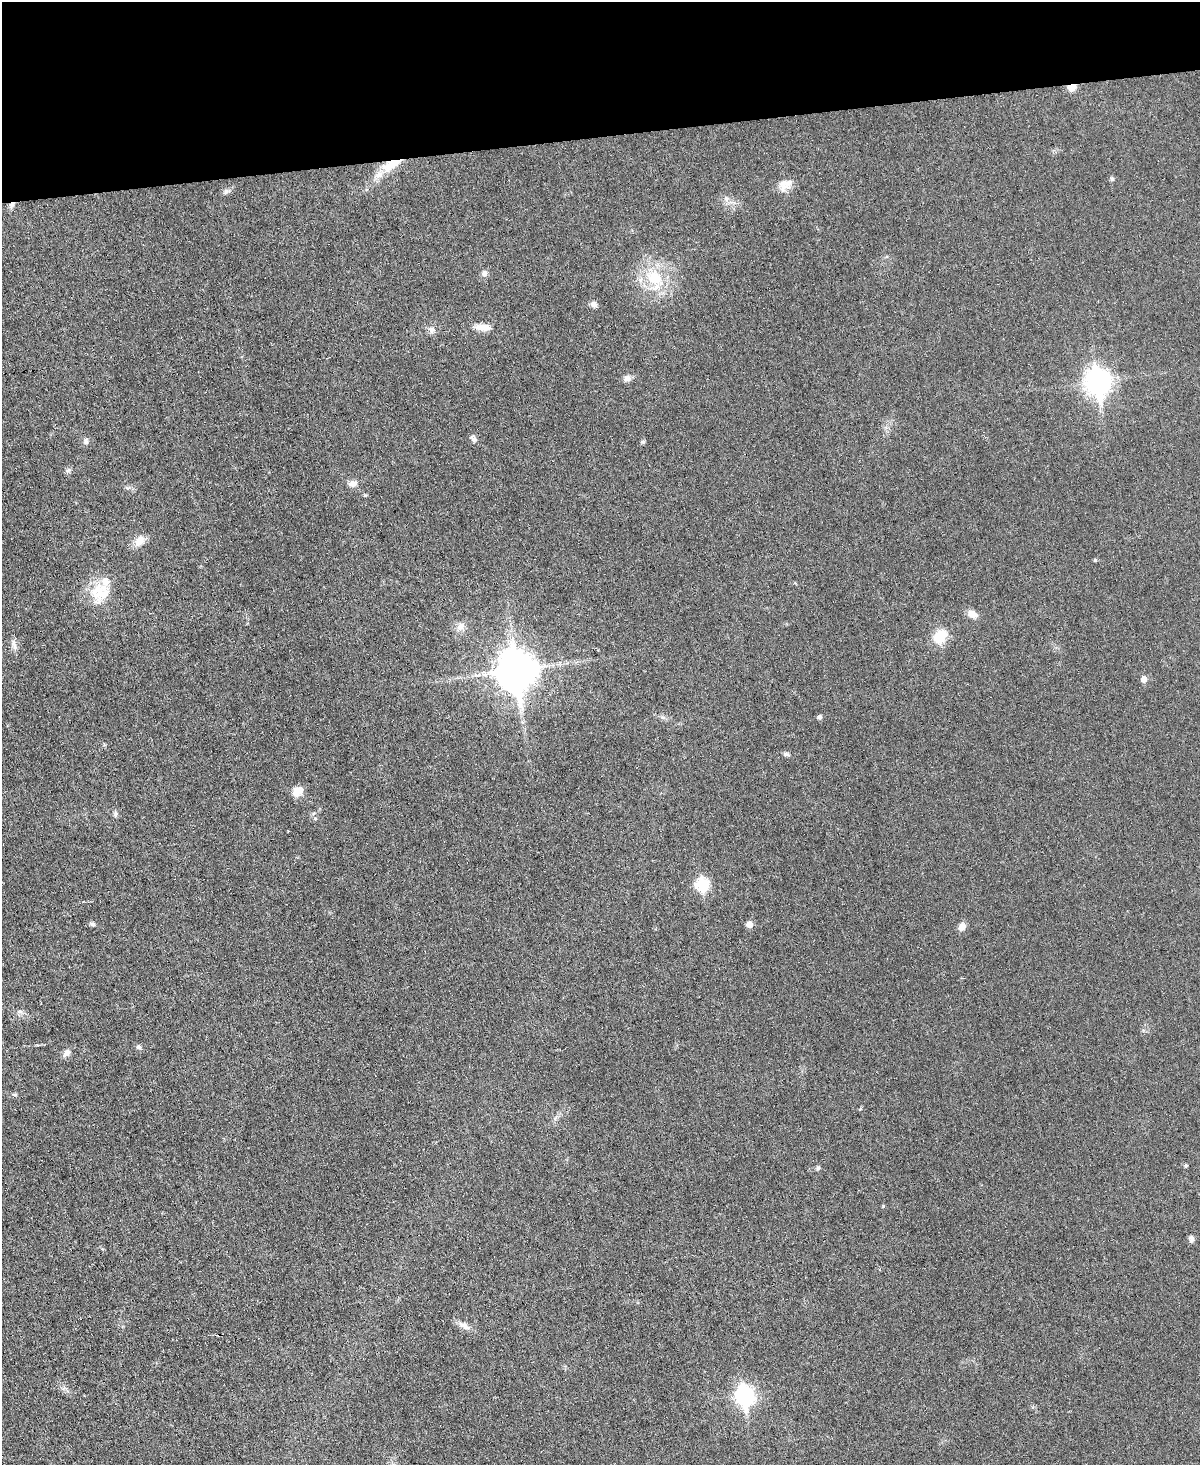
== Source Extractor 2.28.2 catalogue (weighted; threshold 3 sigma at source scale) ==
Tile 3 of 4 x 3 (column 3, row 1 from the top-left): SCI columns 2396-3593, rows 3173-4635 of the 4790 x 4768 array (HDU 1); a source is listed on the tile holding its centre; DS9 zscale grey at full resolution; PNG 1202 x 1467 px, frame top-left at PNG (2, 2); no overlay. Shown black and unused: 9% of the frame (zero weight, under 3 of 6 exposures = <1% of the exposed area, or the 3 px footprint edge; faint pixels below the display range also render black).
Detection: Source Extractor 2.28.2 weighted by HDU 2 'WHT'; one run over the whole footprint, this tile lists its part. Background 0.0345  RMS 0.0041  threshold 0.0169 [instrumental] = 3 sigma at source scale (4.09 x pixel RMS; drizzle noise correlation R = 1.36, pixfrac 0.8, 0.05/0.05 arcsec/px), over >= 5 px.
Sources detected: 49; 2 inside a brighter listed object's ellipse — not listed separately; the other 47 listed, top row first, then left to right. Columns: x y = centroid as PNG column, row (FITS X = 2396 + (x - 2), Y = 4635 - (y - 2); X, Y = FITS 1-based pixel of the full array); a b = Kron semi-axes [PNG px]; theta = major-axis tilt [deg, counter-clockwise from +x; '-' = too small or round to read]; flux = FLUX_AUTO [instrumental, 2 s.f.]
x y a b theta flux
1072 86 14 8 10 2.3
391 165 31 12 29 11
1112 179 6 6 - 0.66
785 184 19 14 23 4.6
226 191 9 7 24 1.3
726 199 9 6 -64 1.5
12 205 11 6 51 1.5
484 273 7 7 - 1.5
655 277 26 18 -42 17
594 304 8 7 - 1.6
483 327 22 8 -3 4.4
432 330 9 8 - 1.9
627 378 10 8 8 1.8
1098 382 11 9 -80 330
474 439 10 7 -48 1.4
86 441 9 6 89 1.2
643 442 6 5 - 0.62
68 470 7 6 - 0.95
353 483 11 8 1 2.3
365 495 5 4 - 0.47
139 541 17 11 50 3.8
1095 560 4 4 - 0.63
99 592 33 21 83 13
972 614 12 8 -24 3.3
461 627 15 11 52 3
940 636 12 9 53 14
14 644 15 7 -73 2.1
517 670 14 11 -83 1200
1144 679 6 5 - 2.5
663 717 7 4 -2 0.86
820 717 5 5 - 1.1
786 754 8 5 -14 0.9
298 791 12 8 39 5.5
115 814 8 6 80 0.97
702 884 7 7 - 38
92 924 8 5 -8 0.86
750 924 6 6 - 3.3
962 927 9 7 51 2.6
139 1047 8 6 -27 0.96
67 1053 12 8 45 1.9
15 1095 7 4 -6 0.65
1186 1165 5 5 - 0.59
818 1168 6 5 - 0.7
883 1206 5 3 - 0.37
1191 1239 10 6 89 1.2
464 1326 19 8 -28 2.8
745 1396 10 8 -80 140
Overlapping masked pixels (flux is a lower limit): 3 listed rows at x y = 1072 86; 391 165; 12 205